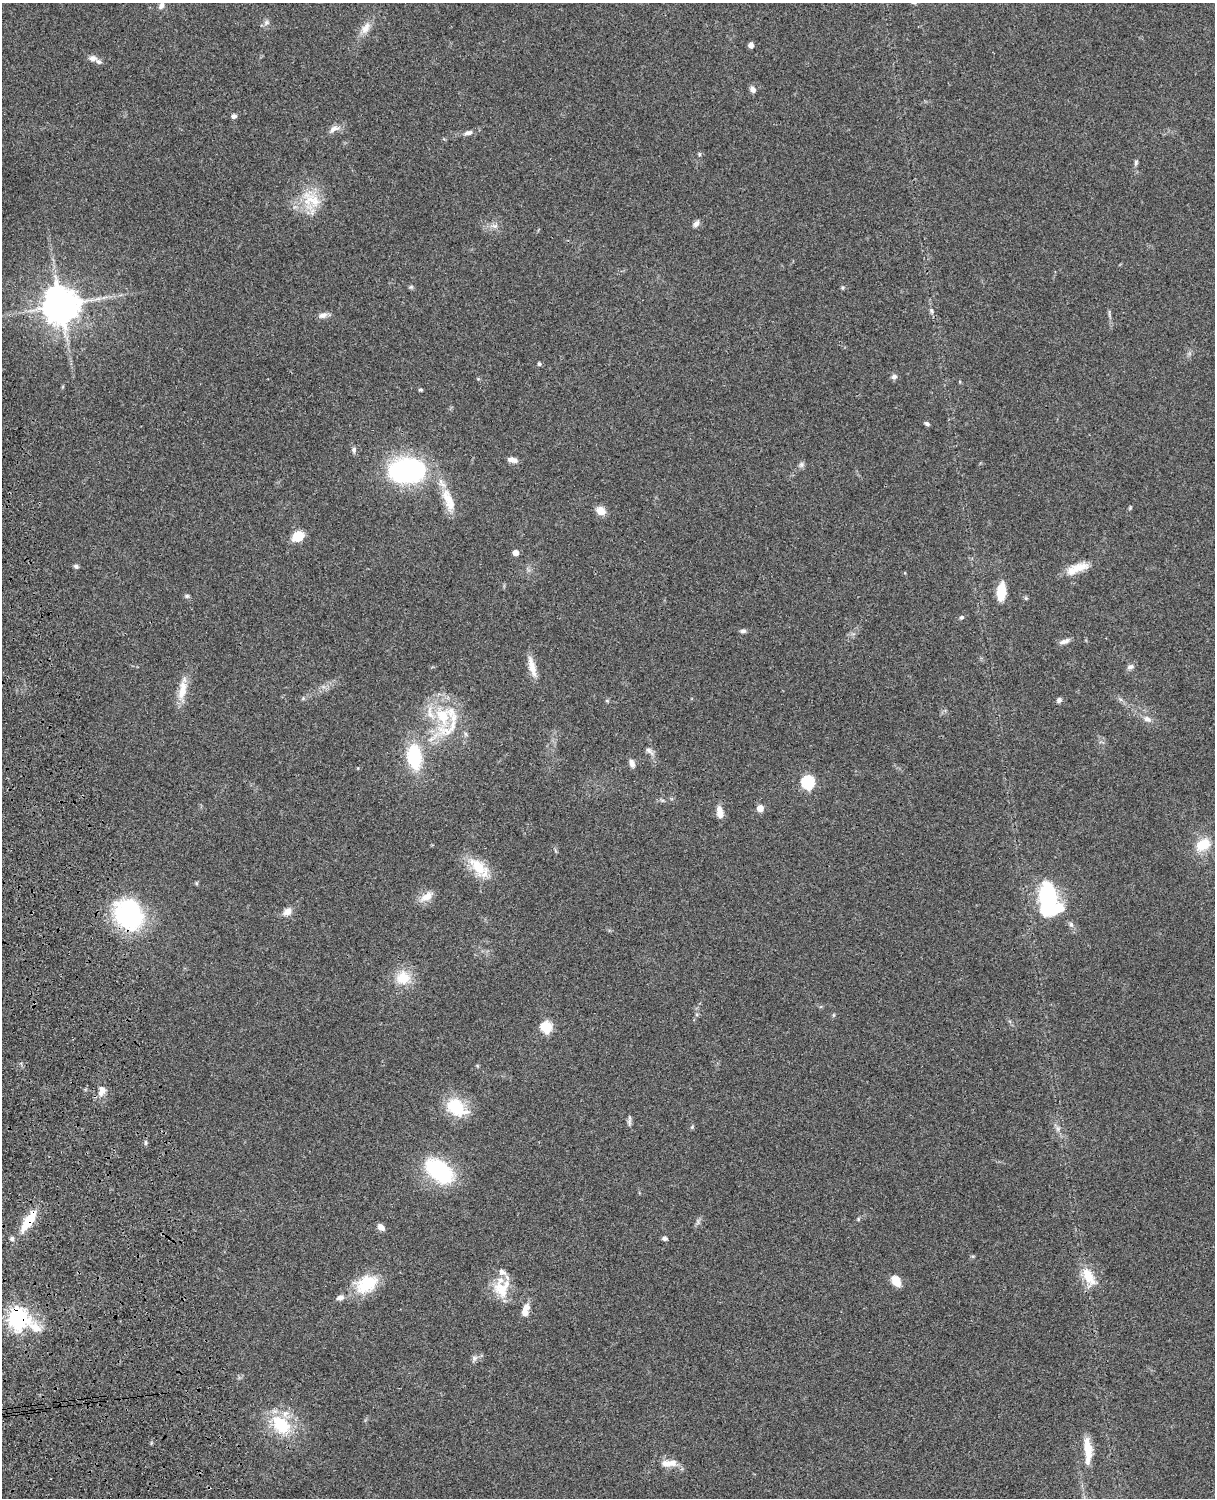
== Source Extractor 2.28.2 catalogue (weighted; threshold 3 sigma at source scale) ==
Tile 7 of 4 x 3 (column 3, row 2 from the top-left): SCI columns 2546-3758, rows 1774-3269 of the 5089 x 4929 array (HDU 1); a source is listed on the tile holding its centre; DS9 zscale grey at full resolution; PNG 1217 x 1500 px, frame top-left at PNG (2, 3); no overlay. Shown black and unused: <1% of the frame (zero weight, under 3 of 4 exposures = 6% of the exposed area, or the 3 px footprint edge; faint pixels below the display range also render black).
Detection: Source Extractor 2.28.2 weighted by HDU 2 'WHT'; one run over the whole footprint, this tile lists its part. Background 0.0748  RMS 0.0058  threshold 0.0262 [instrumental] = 3 sigma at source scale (4.5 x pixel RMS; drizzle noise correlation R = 1.50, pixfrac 1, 0.05/0.05 arcsec/px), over >= 5 px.
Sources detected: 98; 1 inside a brighter object's white glare — not listed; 9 inside a brighter listed object's ellipse — not listed separately; the other 88 listed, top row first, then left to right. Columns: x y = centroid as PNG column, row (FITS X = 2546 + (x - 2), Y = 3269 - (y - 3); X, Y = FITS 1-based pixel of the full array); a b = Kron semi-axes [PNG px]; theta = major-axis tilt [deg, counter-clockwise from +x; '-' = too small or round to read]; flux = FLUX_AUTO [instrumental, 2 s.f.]
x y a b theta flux
161 6 10 7 61 2.1
266 22 9 7 37 1.9
365 28 19 10 60 5.7
751 45 5 4 - 3.8
93 58 11 8 -8 3
753 89 8 6 -50 2.3
234 116 6 5 - 1.7
334 129 15 7 23 3.4
468 133 13 6 14 2.7
699 154 6 3 -72 0.68
1136 162 7 5 76 1.2
311 199 33 18 -30 18
696 223 10 6 54 2.2
494 226 8 6 -19 2.2
411 287 6 5 - 0.89
61 305 12 11 - 1200
931 311 8 5 -55 1.4
323 315 13 7 16 2.8
539 364 5 4 - 1.1
894 377 8 7 - 1.8
421 390 5 4 - 0.81
927 424 6 4 -32 1.2
354 450 7 5 88 1.5
512 460 11 6 -12 3.3
801 465 8 6 75 1.5
407 470 33 21 -1 110
448 500 35 12 -70 13
1130 508 6 4 57 0.68
601 511 10 8 -35 6.2
298 536 14 10 33 9.8
516 553 5 5 - 4.6
76 566 7 5 -19 1.2
1078 568 29 11 23 9.7
1001 592 19 9 86 12
187 596 7 5 1 1
1026 598 5 5 - 0.81
961 618 6 5 - 1
743 631 7 5 5 1.6
1064 641 14 5 19 2.6
532 667 28 8 -76 6.9
1130 667 10 6 13 2
182 691 23 11 71 9
303 698 5 5 - 0.84
1059 700 6 5 - 1.5
607 701 6 4 -19 0.66
443 716 32 21 -73 30
1147 719 11 8 -28 3.1
431 739 12 6 20 3.5
649 751 14 7 -45 2.5
414 757 19 11 -83 40
632 763 10 6 -71 2.8
808 782 6 6 - 78
760 808 5 5 - 6.1
720 812 15 7 -83 4.9
1203 845 22 14 33 12
478 866 30 16 -46 15
196 883 6 4 -72 0.64
1048 894 23 11 -68 95
427 896 18 9 30 6
287 912 12 9 32 3.9
129 915 36 30 -59 66
1071 924 7 5 -68 1.5
403 978 20 19 - 13
834 1015 6 4 89 0.68
546 1027 6 6 - 52
102 1091 15 10 74 4.8
456 1107 27 18 -38 21
629 1122 12 5 86 1.6
692 1127 6 5 - 0.79
1058 1129 7 4 -72 1.4
145 1142 8 4 89 1
439 1171 18 11 -37 90
858 1219 6 4 89 0.69
29 1221 33 10 56 15
381 1227 9 6 -39 2.7
664 1238 6 5 - 1.4
973 1256 6 4 18 0.68
1089 1277 24 12 -64 13
896 1281 14 9 -57 6
366 1284 29 20 30 22
503 1288 28 16 66 13
340 1298 10 7 23 2.8
526 1307 10 9 - 4
18 1318 9 8 - 320
474 1358 9 6 42 1.9
281 1425 34 22 -45 26
1088 1449 28 9 -87 11
672 1463 16 10 6 5.6
Overlapping masked pixels (flux is a lower limit): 3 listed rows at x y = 129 915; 29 1221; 18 1318